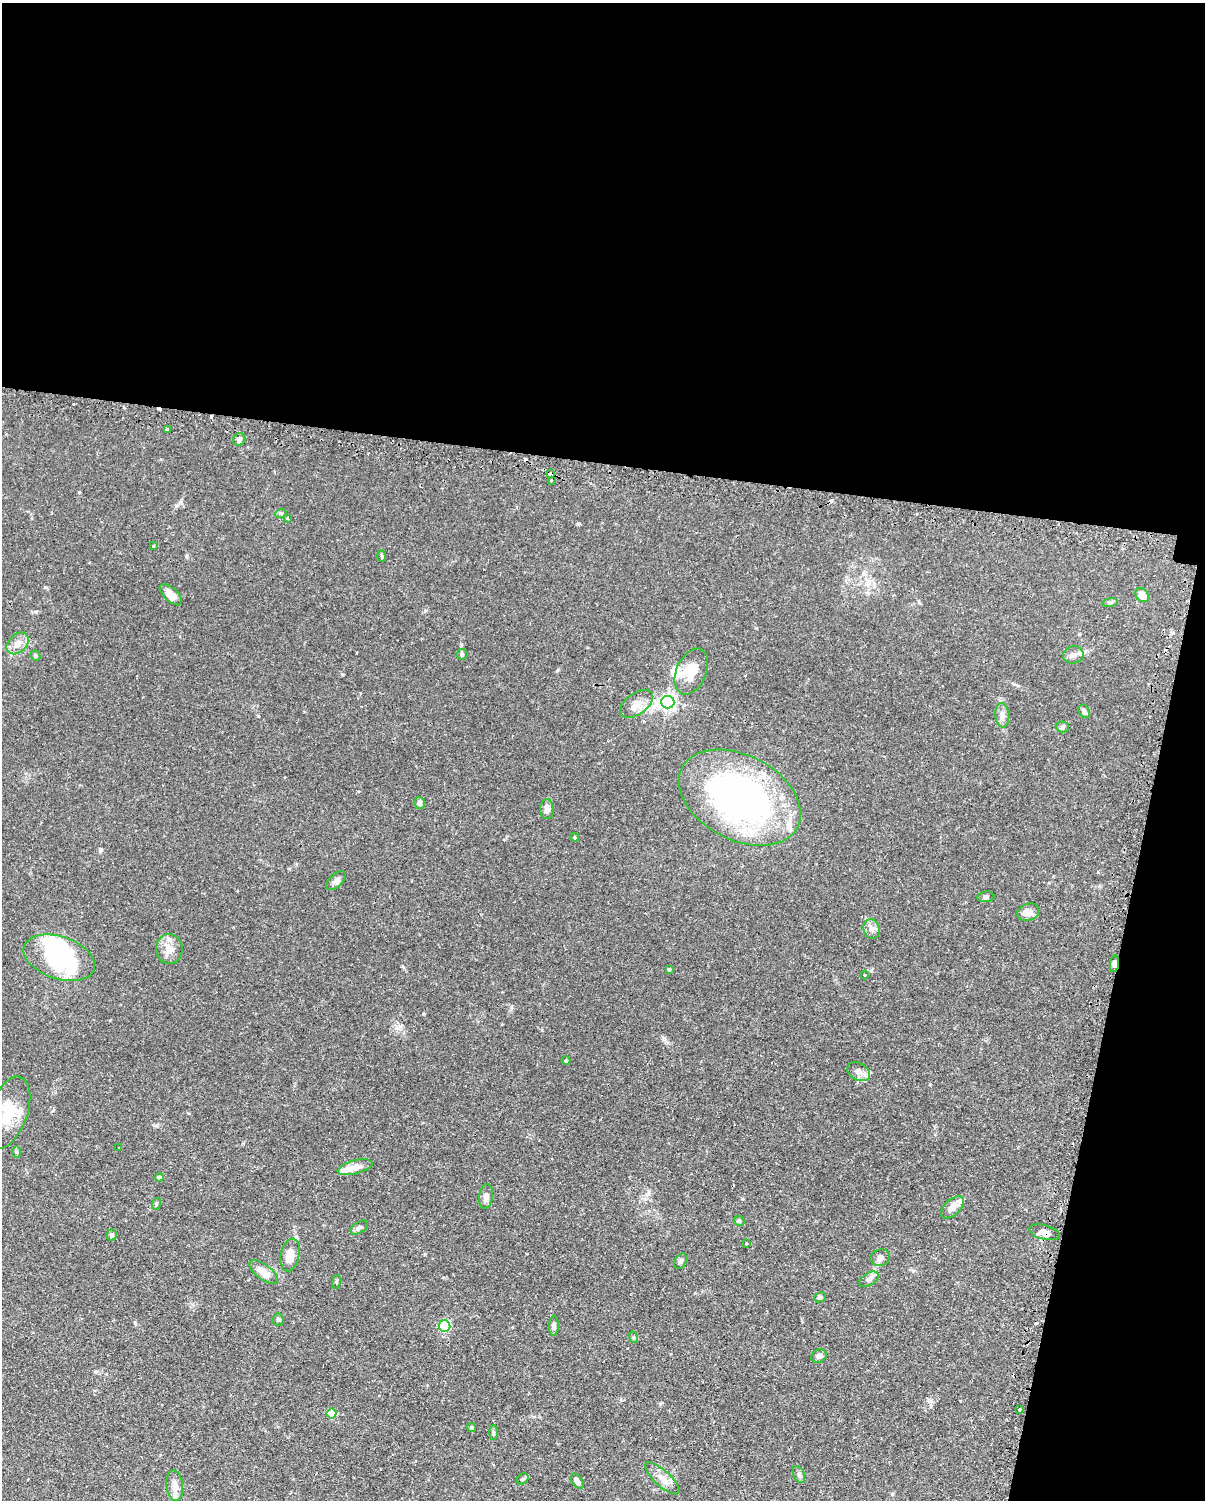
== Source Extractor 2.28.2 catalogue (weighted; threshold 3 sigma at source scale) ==
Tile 4 of 4 x 3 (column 4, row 1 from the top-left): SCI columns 3637-4839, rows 3256-4753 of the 4868 x 4896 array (HDU 1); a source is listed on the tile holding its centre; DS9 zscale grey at full resolution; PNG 1207 x 1502 px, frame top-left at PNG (2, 3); each listed source drawn as its Kron ellipse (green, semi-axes under 4 px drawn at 4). Shown black and unused: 36% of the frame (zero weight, under 2 of 3 exposures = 4% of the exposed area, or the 3 px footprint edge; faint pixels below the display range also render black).
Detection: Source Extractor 2.28.2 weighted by HDU 2 'WHT'; one run over the whole footprint, this tile lists its part. Background 0.106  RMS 0.0054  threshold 0.0244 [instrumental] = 3 sigma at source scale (4.5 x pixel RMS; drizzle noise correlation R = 1.50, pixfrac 1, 0.05/0.05 arcsec/px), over >= 5 px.
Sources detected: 84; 2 inside a brighter object's white glare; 7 cosmic-ray / hot-pixel residue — neither listed nor drawn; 5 inside a brighter listed object's ellipse — not listed separately; the other 70 listed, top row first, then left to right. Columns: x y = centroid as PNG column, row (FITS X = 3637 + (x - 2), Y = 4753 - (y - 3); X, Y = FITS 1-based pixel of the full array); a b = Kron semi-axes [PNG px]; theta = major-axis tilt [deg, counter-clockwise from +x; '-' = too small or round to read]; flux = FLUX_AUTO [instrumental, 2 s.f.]
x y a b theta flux
167 429 3 3 - 8.3
239 439 7 5 49 1.6
550 474 4 3 - 2.3
551 481 3 3 - 0.77
281 513 6 3 18 0.67
287 518 3 3 - 0.49
153 546 3 3 - 0.54
382 556 6 4 -88 0.61
171 595 14 6 -44 4.4
1142 595 8 6 -48 4.5
1110 602 8 4 9 0.9
18 643 12 9 43 4.7
462 654 5 5 - 0.78
1073 655 10 8 13 2.7
35 656 5 4 - 0.81
691 672 24 15 67 11
668 702 6 6 - 160
636 704 19 10 36 5.1
1084 711 7 5 -56 1.4
1002 715 12 7 -85 2.6
1062 727 6 5 - 1.1
740 798 65 42 -27 180
419 803 6 5 - 1.6
547 809 10 7 -90 2.7
575 837 4 4 - 0.57
336 880 12 6 43 2
986 897 8 5 7 1.2
1028 912 11 8 18 4
871 929 10 8 -73 2.6
169 949 15 13 -86 5.5
59 958 37 21 -19 49
1114 964 8 4 82 2.6
669 969 4 3 - 0.74
864 975 4 3 - 0.48
566 1061 4 4 - 0.56
859 1072 12 8 -29 3.3
8 1113 38 19 70 19
119 1147 2 2 - 0.6
17 1152 5 4 - 0.63
355 1167 18 7 14 5.2
159 1177 4 4 - 2.1
486 1196 12 7 80 3
156 1204 6 4 72 0.66
952 1207 14 7 44 4.1
739 1221 6 4 -42 0.69
359 1228 10 5 32 1.5
1044 1232 16 7 -15 3.5
112 1235 5 5 - 1.4
746 1243 3 3 - 0.5
290 1255 16 9 78 7.8
880 1258 10 8 18 2.5
680 1261 8 5 59 1.2
264 1272 17 7 -37 7.1
869 1279 11 6 32 1.9
337 1282 7 3 81 0.63
820 1297 6 5 - 1
278 1320 6 5 - 0.88
445 1326 6 5 - 31
554 1326 10 5 87 1.5
633 1337 6 4 -72 0.63
819 1356 8 6 29 1.5
1019 1409 3 3 - 1.1
331 1414 5 5 - 15
472 1428 4 4 - 0.71
493 1433 7 4 90 0.82
799 1474 9 5 -64 1.2
662 1478 22 8 -42 5
523 1479 6 5 - 0.86
577 1481 8 5 -57 2.2
175 1486 15 8 -84 4.9
Overlapping masked pixels (flux is a lower limit): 4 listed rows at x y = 550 474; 740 798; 1114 964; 1044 1232
Isophote crosses this tile's border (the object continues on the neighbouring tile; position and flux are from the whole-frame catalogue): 1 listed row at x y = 8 1113
Unlisted compact peaks at least as high as the median listed source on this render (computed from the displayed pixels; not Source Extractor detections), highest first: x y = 45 587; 423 1014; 578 524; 258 716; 100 851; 931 1401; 79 492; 36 612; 135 1323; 342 674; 461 645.